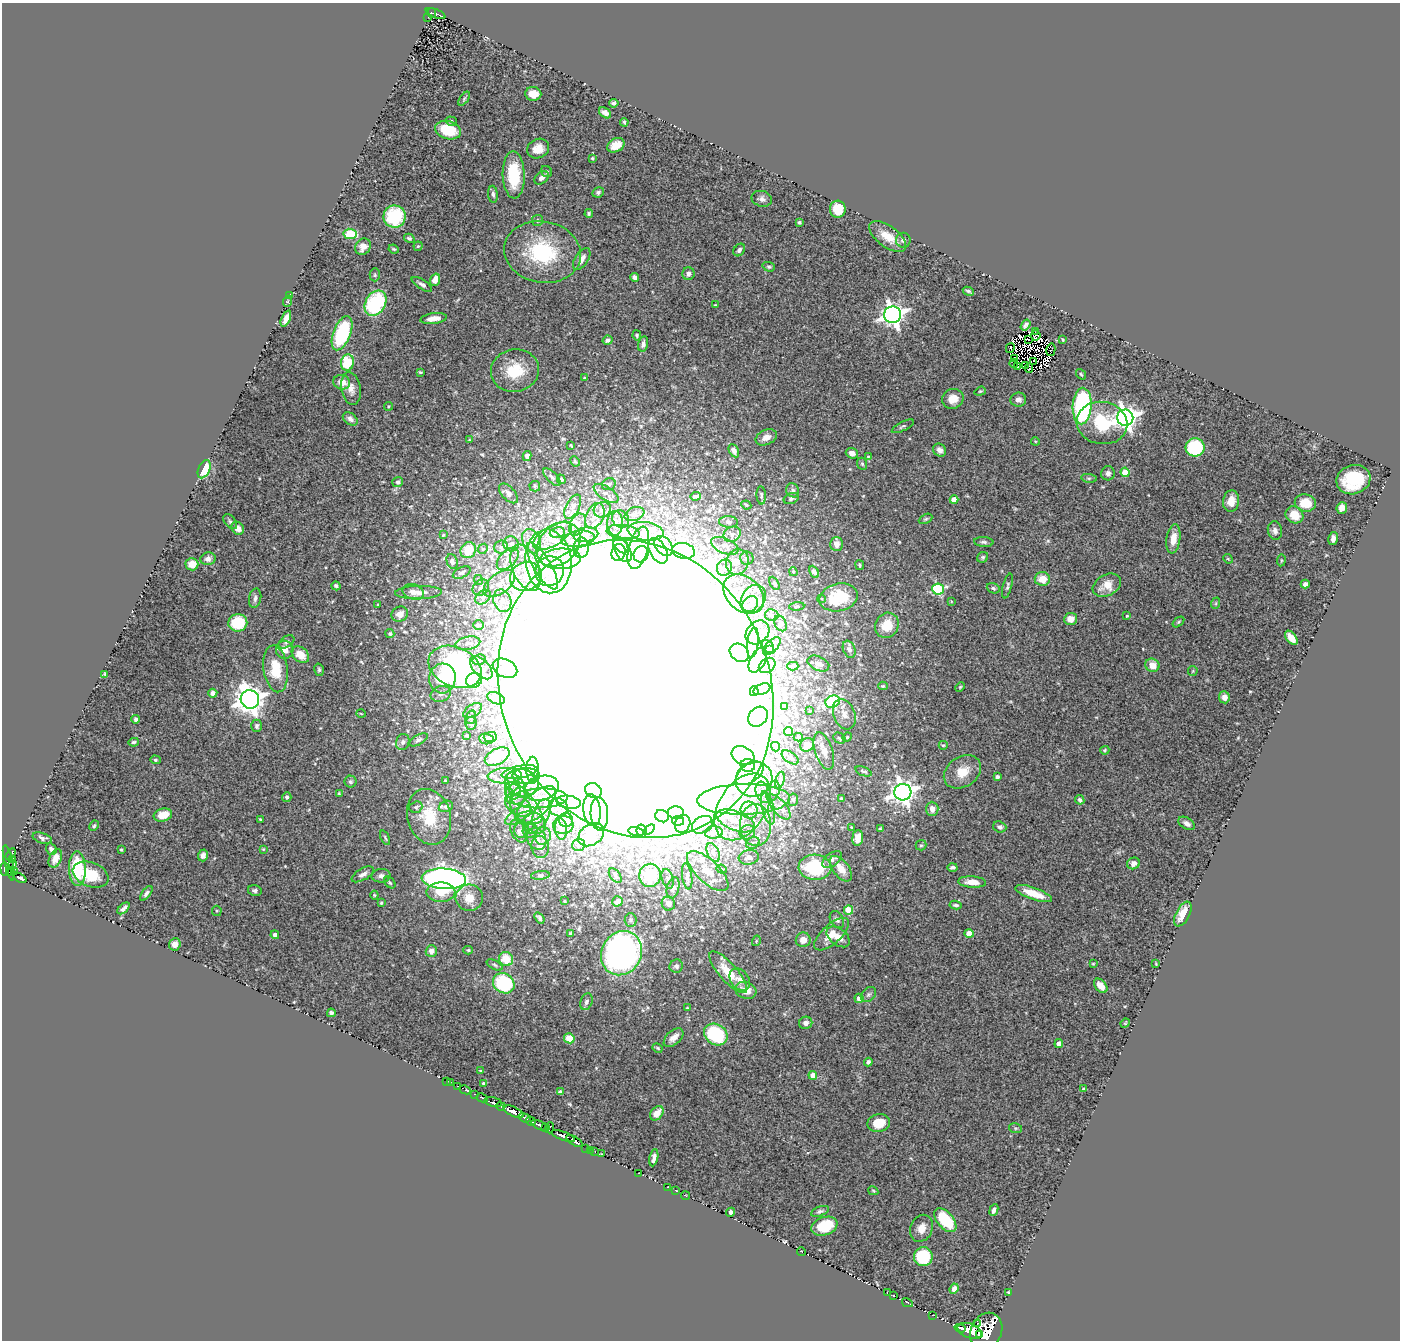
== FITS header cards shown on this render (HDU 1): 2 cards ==
NAXIS1  =                 1398
NAXIS2  =                 1338

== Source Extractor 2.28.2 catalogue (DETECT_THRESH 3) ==
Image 1398 x 1338 px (HDU 1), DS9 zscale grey, 1 PNG px = 1 image px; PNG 1402 x 1342 px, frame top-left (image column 1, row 1338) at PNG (2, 3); each listed source drawn as its Kron ellipse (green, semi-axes under 4 px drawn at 4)
Background 0.734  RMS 0.03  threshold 0.0906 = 3 sigma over >= 5 px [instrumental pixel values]
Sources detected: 530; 8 with non-positive FLUX_AUTO (blend fragments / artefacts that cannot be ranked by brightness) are neither listed nor drawn; of the other 522, the 500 brightest by FLUX_AUTO listed and drawn (22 fainter detections omitted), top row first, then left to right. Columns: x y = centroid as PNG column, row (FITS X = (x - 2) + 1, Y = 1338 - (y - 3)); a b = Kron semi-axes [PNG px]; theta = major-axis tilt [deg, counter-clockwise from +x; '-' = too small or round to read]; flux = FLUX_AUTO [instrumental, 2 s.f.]
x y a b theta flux
432 13 5 4 - 79
436 13 10 3 -22 88
428 17 2 2 - 3.8
533 94 8 6 -6 23
464 99 8 4 55 3.3
614 103 4 3 - 4
605 113 7 4 -36 9.7
451 121 6 4 -15 3.6
624 122 4 3 - 3.6
448 130 13 9 -16 62
616 145 9 6 27 28
538 149 11 9 26 24
592 158 4 3 - 3.4
546 171 6 5 - 3.5
514 175 23 11 -88 85
541 178 8 5 39 8.7
598 192 6 5 - 4.1
493 194 8 5 -84 6
762 199 10 8 -13 8.2
838 209 8 8 - 50
589 213 4 4 - 3.6
395 217 11 11 - 130
537 220 5 5 - 4.2
799 222 4 3 - 3.4
350 234 6 5 - 81
888 237 21 10 -36 32
409 238 5 4 - 4.4
903 240 7 7 - 8.4
418 246 4 4 - 2.5
363 247 8 7 - 15
394 249 5 3 - 2.6
739 250 7 5 53 5.2
542 252 38 30 -11 170
582 259 12 6 56 16
769 267 6 4 -19 3.6
688 274 6 6 - 8.7
375 275 6 5 - 3.3
635 277 4 4 - 8.4
435 280 6 4 71 14
422 284 12 4 -33 7.2
968 291 6 3 -27 3.8
290 296 4 3 - 8.8
288 301 6 3 70 2.5
375 303 13 10 60 190
715 305 4 3 - 2
893 315 8 8 - 1500
286 318 8 4 65 14
434 318 13 5 8 20
1026 325 6 4 54 5.3
1035 332 2 2 - 1.7
342 333 18 8 69 190
637 335 5 4 - 3.2
1036 335 5 5 - 4.5
608 340 5 4 - 6.4
1028 340 3 2 - 2.5
1063 340 4 3 - 1.9
643 344 7 5 76 7.1
1010 348 5 2 - 1.7
1051 350 6 3 77 1.7
1014 358 3 2 - 3.1
1034 361 3 2 - 2
347 363 8 6 81 90
1014 363 4 2 - 4.1
1025 366 2 2 - 2.3
1018 367 3 2 - 1.6
1029 368 5 2 - 2.1
515 371 24 21 10 74
420 372 4 2 - 2.8
1081 374 5 3 - 2.4
585 378 4 3 - 3
342 382 8 7 - 24
351 388 16 9 -79 17
980 391 6 4 20 2.9
953 399 11 9 21 23
1018 400 8 7 - 8.2
388 406 4 3 - 2.2
1082 406 18 9 87 330
1125 418 8 8 - 1600
350 419 8 5 -35 9.1
1102 423 25 21 -9 110
903 426 12 4 27 4.6
766 437 11 7 24 16
469 440 3 2 - 1.6
1035 441 4 3 - 1.8
571 445 4 2 - 2.2
1195 447 9 9 - 160
940 450 7 6 - 9.6
734 451 7 5 -62 9.4
852 453 6 5 - 13
527 456 5 4 - 13
868 456 4 3 - 1.6
575 461 5 3 - 3.1
862 464 6 5 - 3.7
204 469 10 5 66 54
1125 472 4 4 - 40
1108 473 7 7 - 9.4
552 477 11 5 -46 6.4
1089 478 8 4 -8 3.9
561 479 5 3 - 2.8
1353 480 17 14 18 110
398 482 5 5 - 6.6
609 484 7 6 - 5
535 486 5 5 - 3.7
793 490 7 6 - 6.1
508 493 12 6 -47 9.6
606 493 14 6 -32 11
761 495 9 4 -86 4.9
695 496 5 3 - 3.1
791 499 8 5 22 4.9
954 500 4 4 - 28
1231 501 11 8 81 30
1305 503 10 8 -10 39
746 505 5 4 - 2.7
573 507 13 6 63 11
1342 508 6 5 - 17
602 510 9 7 25 9.5
634 514 10 6 19 7.5
1294 515 9 8 - 37
595 516 13 8 64 16
621 519 9 8 - 9.9
926 519 7 4 27 3.4
230 522 8 5 -50 4.9
728 522 9 5 -3 6
615 523 12 8 -89 12
578 525 11 7 67 13
238 528 7 5 -51 14
646 531 18 9 -8 22
1275 531 9 7 -79 11
557 532 7 5 11 8.6
623 532 16 7 -6 15
732 534 9 7 30 8.9
443 535 3 3 - 2.5
586 535 12 7 11 13
552 536 22 10 31 29
578 539 17 8 9 17
1173 539 14 7 82 26
1333 539 7 4 78 9.2
531 541 13 8 -66 19
984 542 9 5 -5 5.3
511 544 8 7 - 8.6
558 544 25 19 45 64
837 544 7 6 - 16
621 545 10 6 -51 10
663 546 11 8 -52 14
725 546 14 7 -24 11
501 547 7 6 - 7
581 548 10 7 84 13
638 548 22 9 75 30
483 549 5 4 - 3.3
468 550 8 7 - 46
622 550 13 7 -60 16
658 551 14 8 -61 24
683 551 11 8 -10 120
619 553 9 7 73 11
641 554 8 7 - 8
983 557 6 5 - 3.9
747 558 7 6 - 5.4
208 559 7 6 - 9.8
508 559 13 8 46 14
560 559 20 10 2 30
1228 559 5 4 - 2.2
1281 560 6 3 83 2.2
452 561 7 5 -69 5.5
549 561 32 23 -83 110
737 562 13 11 67 20
192 564 6 6 - 21
860 565 5 3 - 3.1
542 566 27 8 -59 39
526 568 24 13 -68 55
724 568 8 7 - 9.9
550 571 15 14 - 32
793 572 4 3 - 2.5
814 572 6 4 -63 8.2
462 573 9 5 26 4.2
526 576 16 14 24 47
1042 579 7 7 - 28
479 580 5 3 - 1.6
774 583 7 4 -60 3.4
499 584 18 10 36 22
1305 584 4 4 - 7
1107 585 15 10 29 31
336 586 4 3 - 3.8
1007 586 12 4 76 5.3
481 588 9 7 43 5.8
993 588 7 5 -21 4.2
938 589 6 5 - 190
413 592 11 7 -17 11
418 593 23 6 1 14
744 594 23 16 -42 58
483 597 9 6 40 6.9
839 597 19 13 13 71
255 598 10 6 79 7.2
753 599 15 11 58 26
822 599 4 3 - 1.7
502 601 11 8 -69 16
951 601 3 2 - 1.6
1216 603 6 3 72 2.5
378 604 3 2 - 2.2
750 604 8 7 - 8.6
797 606 7 3 5 3.1
400 614 8 7 - 12
772 615 7 6 - 5.5
1127 616 3 3 - 2.1
1071 619 6 6 - 18
1178 622 6 4 37 2.9
238 623 9 9 - 87
780 623 8 6 -62 4.6
478 625 5 5 - 3.9
887 625 13 11 58 39
757 632 13 10 46 20
390 634 4 4 - 3.6
1291 638 8 5 -52 25
286 642 9 5 34 5.5
468 643 12 6 11 11
753 643 15 5 83 11
772 646 11 6 47 6.6
768 647 7 5 -44 5
849 649 9 6 -68 7.5
285 650 9 8 - 18
769 650 3 3 - 3.3
739 653 10 8 -40 10
300 655 10 7 -43 30
479 660 7 5 11 7.1
758 660 13 7 62 12
818 664 11 7 -23 11
767 665 9 7 36 6.9
1152 665 7 6 - 24
793 666 5 4 - 4.2
455 667 28 19 -24 570
481 668 14 8 -46 13
505 668 13 9 -26 13
276 669 23 12 -82 60
319 670 6 5 - 3.6
1193 671 5 4 - 2.2
105 674 4 3 - 2.8
442 678 15 13 85 66
474 680 8 7 - 250
883 686 4 4 - 2.8
960 687 5 3 - 2.2
636 689 153 134 -63 46000
762 689 9 5 22 5.6
754 691 5 3 - 4.4
213 693 4 4 - 9.2
441 694 10 7 19 11
1224 697 6 5 - 11
496 698 9 5 -23 5.4
250 699 9 9 - 2400
833 702 7 6 - 210
784 707 3 3 - 2.6
473 711 10 6 33 8.2
810 711 4 3 - 2.1
361 714 5 3 - 1.9
844 714 16 10 -69 20
471 717 7 5 71 4
758 717 11 9 44 15
136 719 4 4 - 6.8
471 723 7 6 - 5.2
257 726 6 5 - 5.3
788 731 4 4 - 15
467 735 4 3 - 2.6
490 737 7 5 1 5.1
798 737 4 4 - 2.6
847 737 5 4 - 2.8
839 738 6 5 - 3.6
486 739 7 5 -6 4.5
418 740 10 4 30 5.1
134 742 5 3 - 3.8
403 742 8 6 74 6.6
807 745 7 6 - 17
943 745 4 4 - 2.2
775 747 5 2 - 2.9
1105 750 4 4 - 2.8
824 751 19 9 -72 19
743 756 12 9 -28 18
497 757 13 7 28 30
790 757 10 5 -36 5.8
155 760 5 4 - 3.3
748 766 7 6 - 6.9
532 769 12 6 88 9.4
864 771 9 3 -20 3.8
520 772 18 6 10 11
962 772 20 15 33 39
750 773 16 9 35 17
505 776 17 7 3 17
526 776 14 8 -1 16
997 777 4 4 - 4.3
754 779 18 17 - 48
780 780 9 4 77 4.4
445 781 3 2 - 2.4
350 782 6 6 - 3.7
522 783 17 13 -11 34
517 785 14 7 -59 14
541 788 17 12 15 40
593 791 9 7 -29 13
773 791 11 6 71 9.4
514 792 7 7 - 8.7
763 792 11 7 -68 12
903 792 8 8 - 1800
339 794 3 2 - 2.2
518 796 10 7 51 12
287 797 5 4 - 6.7
540 798 28 10 2 44
841 798 3 2 - 1.7
743 799 46 15 2 110
793 800 6 5 - 3.4
1080 800 5 4 - 4.9
569 802 12 6 -8 12
518 805 15 9 -37 23
536 805 25 11 42 45
446 806 7 5 26 4.4
416 807 7 5 20 4.2
558 807 10 9 - 14
743 807 37 23 57 140
779 807 15 6 -49 16
525 808 30 12 -55 54
768 808 17 6 -76 17
932 809 7 6 - 13
592 810 16 8 -82 24
749 810 9 8 - 14
676 813 8 6 -1 6.5
541 814 15 8 70 21
599 814 16 9 -87 15
163 815 9 6 16 33
518 815 15 6 32 16
662 816 7 6 - 5.8
429 817 28 21 -73 69
530 818 12 6 -3 13
260 819 3 3 - 1.9
566 820 7 7 - 7.3
678 821 6 4 -10 3.9
736 821 20 9 -21 30
534 823 12 10 -21 20
1187 823 9 5 -33 8.4
683 824 9 7 63 10
563 825 10 9 - 15
702 825 11 8 29 10
756 825 21 15 -88 53
94 826 5 3 - 2.4
851 827 3 2 - 1.6
1000 827 7 5 -19 6.6
561 829 11 6 -85 10
649 829 6 4 38 3
880 829 3 3 - 3
522 830 8 7 - 8.9
530 830 7 7 - 8.3
518 831 12 7 -65 11
636 831 8 4 -13 14
642 831 6 5 - 5.2
714 832 9 6 2 7.7
747 832 8 7 - 9.4
591 835 14 10 34 13
543 836 9 8 - 11
42 838 10 5 -18 6.2
385 838 8 3 -66 2.7
858 838 8 5 84 18
537 839 11 9 -60 15
753 843 7 5 28 5.8
578 845 6 6 - 5.5
921 845 5 5 - 3.3
540 847 11 8 -80 11
51 849 6 5 - 6.6
263 849 4 4 - 2
121 850 3 3 - 2.5
713 852 10 5 -64 8
11 854 7 2 59 29
203 855 6 5 - 7
749 857 10 7 9 8.9
55 858 9 6 65 18
12 859 3 2 - 40
832 859 11 6 37 7.9
9 863 18 4 -77 120
13 863 4 2 - 33
1134 863 6 5 - 10
815 867 16 13 -4 140
952 867 5 3 - 4.7
5 869 7 3 -88 280
77 869 17 8 -89 82
722 869 5 4 - 2.4
841 869 15 8 -53 24
708 871 26 11 -44 37
9 872 3 3 - 29
14 872 3 2 - 33
363 874 12 5 30 9.9
91 875 18 12 -21 50
540 875 9 3 7 3.4
650 875 12 10 79 86
381 876 9 6 4 8.1
615 876 8 5 -52 4.8
687 876 13 5 -81 6.5
19 878 7 4 -26 190
444 879 22 10 -3 1200
668 879 10 5 -73 6.3
972 882 14 5 -4 22
390 883 6 4 -49 3.5
673 888 11 6 75 9.7
255 891 6 5 - 5.5
441 892 14 9 0 36
146 893 8 4 53 5.6
1034 894 19 6 -20 43
374 895 4 4 - 1.9
469 898 13 13 - 34
564 901 3 3 - 1.9
617 901 5 5 - 19
381 903 3 3 - 2.3
668 903 7 6 - 13
956 905 6 3 -8 4.2
124 908 7 3 42 7.4
849 910 5 4 - 68
217 911 5 5 - 2.5
1183 914 13 6 63 30
539 918 6 4 -53 5.2
631 920 7 6 - 4.8
837 920 9 6 -60 7.3
570 934 3 3 - 3.4
832 934 22 9 42 28
969 934 4 4 - 34
275 935 4 4 - 9.3
838 937 13 8 -38 22
803 940 7 7 - 17
756 941 5 3 - 1.9
175 944 6 5 - 13
468 950 5 4 - 2.8
431 951 6 5 - 12
621 953 23 20 60 790
506 959 7 7 - 48
1093 964 4 3 - 2
1156 964 3 2 - 1.7
495 965 8 4 -28 4.4
676 966 7 6 - 5.5
728 972 27 9 -49 48
740 980 12 9 -54 14
504 983 11 9 -35 170
1101 986 8 5 -50 20
746 990 11 8 -19 25
868 994 9 6 44 5.3
859 998 4 4 - 14
586 1002 9 6 71 6.5
687 1008 4 3 - 1.7
331 1013 4 4 - 5.2
806 1023 7 6 - 9.8
1125 1023 5 4 - 2.2
716 1034 12 10 -34 170
569 1038 5 5 - 44
674 1038 12 6 41 15
1059 1043 4 4 - 11
658 1048 5 3 - 2.7
868 1062 4 4 - 5.6
481 1071 4 2 - 1.8
813 1075 4 4 - 17
446 1081 3 2 - 3.8
450 1083 3 2 - 4.7
483 1083 3 3 - 2.8
457 1086 2 2 - 8.5
1084 1089 4 3 - 5.3
465 1090 6 3 -26 42
560 1092 4 3 - 3.9
474 1094 2 2 - 7.1
482 1098 6 3 -26 110
493 1102 9 4 -15 350
501 1106 4 3 - 190
513 1112 11 4 -24 1200
657 1113 8 5 50 23
525 1118 6 3 -20 140
531 1121 5 3 - 92
879 1123 11 9 12 43
540 1125 9 3 -26 240
546 1127 3 2 - 38
550 1128 5 2 - 25
1015 1128 6 5 - 3.5
563 1136 12 3 -20 750
574 1141 9 4 -31 660
586 1148 2 2 - 7.7
590 1150 3 2 - 26
595 1152 2 2 - 6
601 1154 3 3 - 2
654 1158 8 4 78 8.6
639 1173 3 2 - 1.6
667 1187 3 2 - 2.3
675 1190 3 2 - 25
873 1191 5 4 - 2.3
685 1196 4 2 - 2.8
994 1210 6 4 66 6.7
820 1211 9 4 21 4.7
731 1212 5 4 - 11
945 1220 14 8 -49 110
824 1226 13 9 20 60
921 1228 14 11 68 24
801 1252 5 2 - 3.8
923 1257 9 9 - 130
954 1289 5 4 - 9.5
1008 1292 3 2 - 1.9
887 1293 2 2 - 1.6
893 1296 2 2 - 1.6
907 1303 6 2 -28 2.4
933 1315 2 2 - 1.7
977 1323 3 2 - 85
960 1328 6 3 -17 340
970 1331 13 7 -21 1500
986 1331 19 15 64 3500
979 1334 3 3 - 160
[22 fainter detections neither listed nor drawn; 8 non-positive-flux detections neither listed nor drawn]